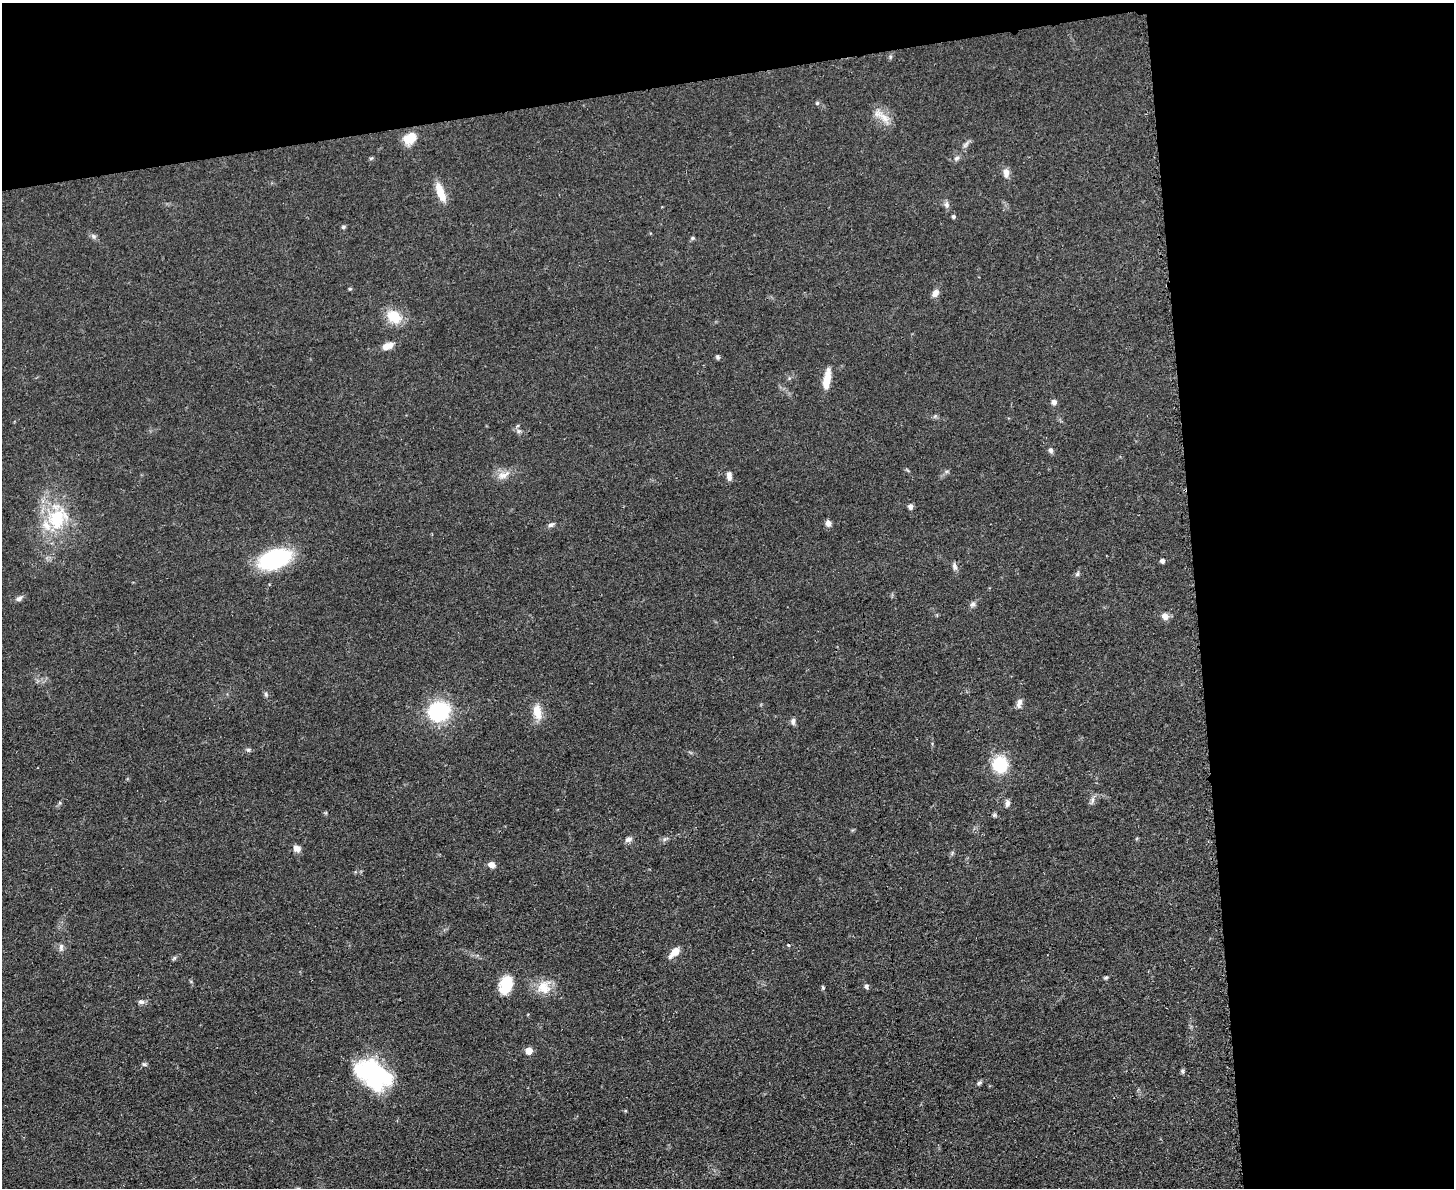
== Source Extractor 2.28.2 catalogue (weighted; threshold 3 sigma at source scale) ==
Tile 3 of 3 x 4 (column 3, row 1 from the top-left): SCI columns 3044-4495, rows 3569-4754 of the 4749 x 4766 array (HDU 1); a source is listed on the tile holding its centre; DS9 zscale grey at full resolution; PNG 1456 x 1190 px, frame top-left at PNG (2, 3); no overlay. Shown black and unused: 24% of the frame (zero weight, under 3 of 4 exposures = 2% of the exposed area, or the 3 px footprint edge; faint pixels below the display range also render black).
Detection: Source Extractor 2.28.2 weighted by HDU 2 'WHT'; one run over the whole footprint, this tile lists its part. Background 0.0456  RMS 0.0053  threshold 0.0238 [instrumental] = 3 sigma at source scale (4.5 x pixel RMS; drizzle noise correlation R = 1.50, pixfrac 1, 0.05/0.05 arcsec/px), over >= 5 px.
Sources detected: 67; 1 inside a brighter object's white glare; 1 cosmic-ray / hot-pixel residue — not listed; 1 inside a brighter listed object's ellipse — not listed separately; the other 64 listed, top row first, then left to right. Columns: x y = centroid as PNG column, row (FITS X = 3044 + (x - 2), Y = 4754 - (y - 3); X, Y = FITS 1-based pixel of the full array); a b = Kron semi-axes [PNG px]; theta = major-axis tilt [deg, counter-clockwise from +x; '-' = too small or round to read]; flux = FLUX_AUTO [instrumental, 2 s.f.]
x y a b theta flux
890 57 7 4 72 0.79
817 103 5 5 - 0.81
884 118 22 10 -47 6.3
410 138 14 10 29 9.9
965 144 11 5 45 1.6
371 158 6 4 30 0.68
957 158 8 6 34 1.5
1006 173 11 7 -86 3.2
441 192 24 8 -70 8
946 205 9 6 -61 1.7
953 216 5 4 - 0.87
343 227 5 5 - 0.88
94 236 8 6 -36 1.4
692 238 6 5 - 0.79
350 289 5 4 - 0.6
935 293 9 6 52 3.3
394 316 15 12 -37 14
387 346 13 7 23 5.2
717 357 7 5 -28 0.94
827 379 24 8 80 8.6
1054 402 6 6 - 2
519 431 6 6 - 1.2
1051 450 7 6 - 1.4
503 475 20 9 21 5
729 476 11 6 -83 2.4
910 507 6 5 - 1.9
57 518 34 28 49 30
828 523 7 6 - 2.5
551 525 8 5 24 1.5
275 559 29 16 18 53
1162 561 5 4 - 1.7
955 566 11 6 -74 1.8
1077 574 8 5 60 1
19 598 9 6 31 1.9
973 604 8 6 34 1.6
1165 616 8 7 - 3.5
266 694 6 5 - 0.95
1019 703 13 6 76 2.5
439 711 20 18 25 43
537 712 19 10 -79 7.5
793 721 8 6 80 1.6
248 750 6 4 0 0.91
1000 764 17 15 -84 21
1092 800 10 5 77 1.7
1007 803 8 5 84 2
994 815 6 5 - 0.85
628 839 9 6 21 2
665 839 7 4 71 0.92
297 848 8 6 -35 3.7
491 865 7 6 - 3.7
61 947 12 6 86 1.8
675 952 12 6 45 6.9
174 958 6 5 - 0.85
1106 978 5 5 - 0.81
506 985 16 11 74 18
866 986 6 6 - 1.1
544 987 19 19 - 9.5
823 988 6 4 -88 0.7
141 1002 8 6 -23 1.6
529 1051 5 5 - 10
144 1064 7 5 -10 0.94
368 1071 44 20 -17 55
1182 1071 7 4 -73 0.9
979 1083 8 5 41 1